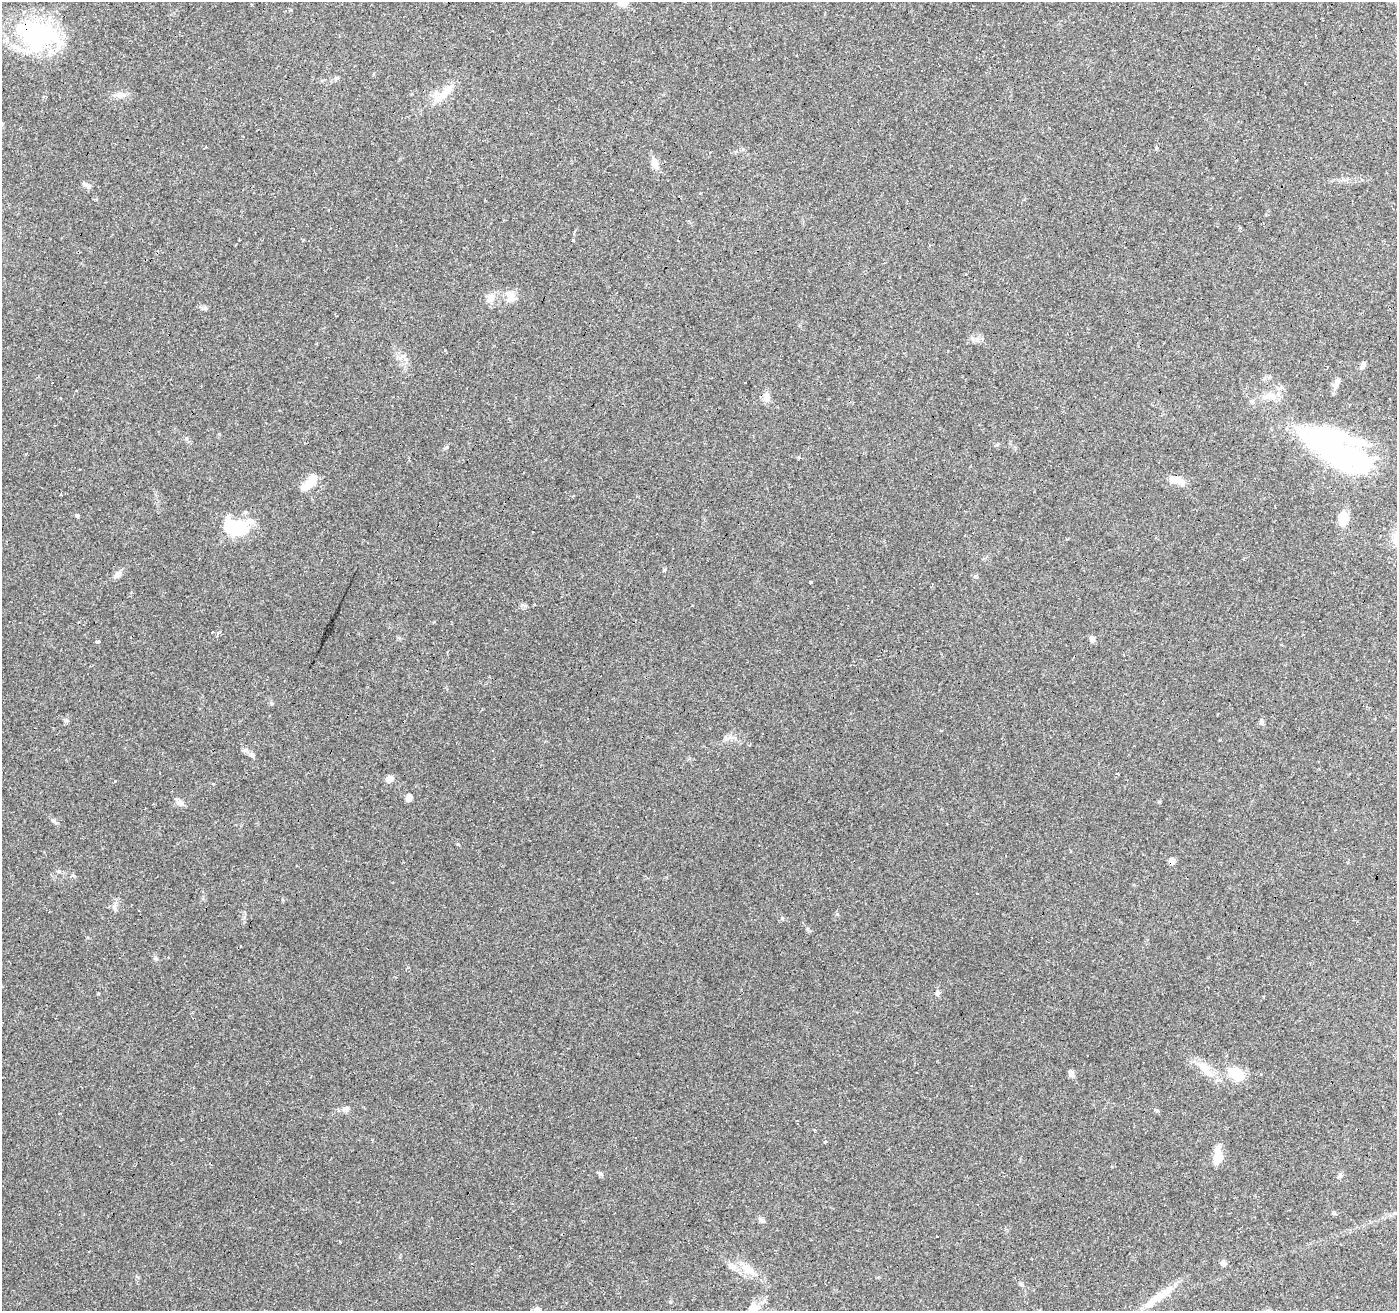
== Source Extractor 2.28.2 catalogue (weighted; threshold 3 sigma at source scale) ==
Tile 10 of 4 x 4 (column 2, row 3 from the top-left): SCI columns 1396-2790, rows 1514-2822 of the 5584 x 5711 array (HDU 1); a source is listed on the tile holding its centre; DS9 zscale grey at full resolution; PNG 1399 x 1313 px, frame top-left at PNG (2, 2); no overlay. Shown black and unused: <1% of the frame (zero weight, under 2 of 3 exposures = <1% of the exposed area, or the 3 px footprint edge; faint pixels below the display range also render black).
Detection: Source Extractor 2.28.2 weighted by HDU 2 'WHT'; one run over the whole footprint, this tile lists its part. Background 0.114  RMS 0.0065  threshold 0.029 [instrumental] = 3 sigma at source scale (4.5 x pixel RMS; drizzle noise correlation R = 1.50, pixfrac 1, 0.0396/0.0396 arcsec/px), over >= 5 px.
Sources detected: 82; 2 inside a brighter object's white glare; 13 cosmic-ray / hot-pixel residue — not listed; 3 inside a brighter listed object's ellipse — not listed separately; the other 64 listed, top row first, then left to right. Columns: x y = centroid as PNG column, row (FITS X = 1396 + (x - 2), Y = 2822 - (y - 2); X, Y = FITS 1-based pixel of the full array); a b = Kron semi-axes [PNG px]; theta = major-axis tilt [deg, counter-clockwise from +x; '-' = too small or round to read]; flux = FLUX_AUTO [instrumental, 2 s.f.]
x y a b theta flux
36 34 47 30 -13 92
796 55 3 2 - 1.1
336 78 5 5 - 1
119 94 11 8 -6 3.4
444 94 27 9 41 12
1310 158 3 3 - 1.6
655 163 15 8 -74 5
88 186 9 7 -44 2.4
1240 228 3 3 - 0.94
572 240 3 3 - 3.2
509 294 13 11 -27 4.9
490 298 14 8 57 4.5
205 308 7 4 0 1.2
1364 364 8 5 -21 1.6
1336 385 15 6 64 2.9
1267 396 12 7 46 3.9
766 397 12 9 78 4.1
1336 454 61 31 -28 86
1175 480 19 8 -10 7.9
310 482 23 9 50 11
60 495 3 3 - 4.2
77 515 3 3 - 5.8
1343 518 18 10 83 9.5
237 528 24 12 -2 55
118 574 10 8 44 3
811 582 3 3 - 3.2
1319 621 3 2 - 0.98
213 632 3 3 - 0.79
217 634 5 3 - 2.7
1092 639 8 6 -72 2.1
98 641 4 3 - 1.7
1261 722 8 6 -79 1.7
493 751 3 2 - 0.68
252 754 8 6 -44 1.9
389 779 7 6 - 4.9
408 797 6 5 - 4.4
180 803 12 7 -33 2.7
54 821 11 4 -36 1.5
1171 861 7 7 - 3.2
114 908 13 4 -74 1.7
782 918 6 5 - 0.92
938 993 8 6 69 1.5
1087 1055 3 3 - 1.1
1205 1069 22 12 -47 10
1071 1073 8 6 -80 2.8
1236 1074 20 13 -34 15
971 1085 3 2 - 0.52
345 1109 8 7 - 2.3
1157 1110 6 4 18 0.78
59 1114 3 3 - 1.1
814 1130 4 3 - 0.66
635 1138 3 2 - 0.69
825 1142 3 3 - 17
1218 1157 16 10 80 10
601 1174 8 5 -26 1.3
1334 1213 5 5 - 1.1
762 1220 9 5 -22 1.9
937 1236 3 3 - 1.1
1223 1263 6 5 - 2.5
731 1266 12 8 -32 4
748 1269 22 10 -40 9.8
1021 1284 7 4 -44 1.1
1159 1297 40 10 33 13
537 1310 11 7 -63 4.4
Overlapping masked pixels (flux is a lower limit): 2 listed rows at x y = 36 34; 1171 861
Isophote crosses this tile's border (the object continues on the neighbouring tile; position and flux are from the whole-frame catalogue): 1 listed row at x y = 537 1310
Unlisted compact peaks at least as high as the median listed source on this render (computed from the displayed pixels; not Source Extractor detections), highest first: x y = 156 959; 115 781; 66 720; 664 570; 447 447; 837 914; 522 605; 98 993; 271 703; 458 844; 1159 802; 808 929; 670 1302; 186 438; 445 350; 73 875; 799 457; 59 871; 975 576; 1156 148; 219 434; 997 445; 1340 1175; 434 622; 282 899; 743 149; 244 917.